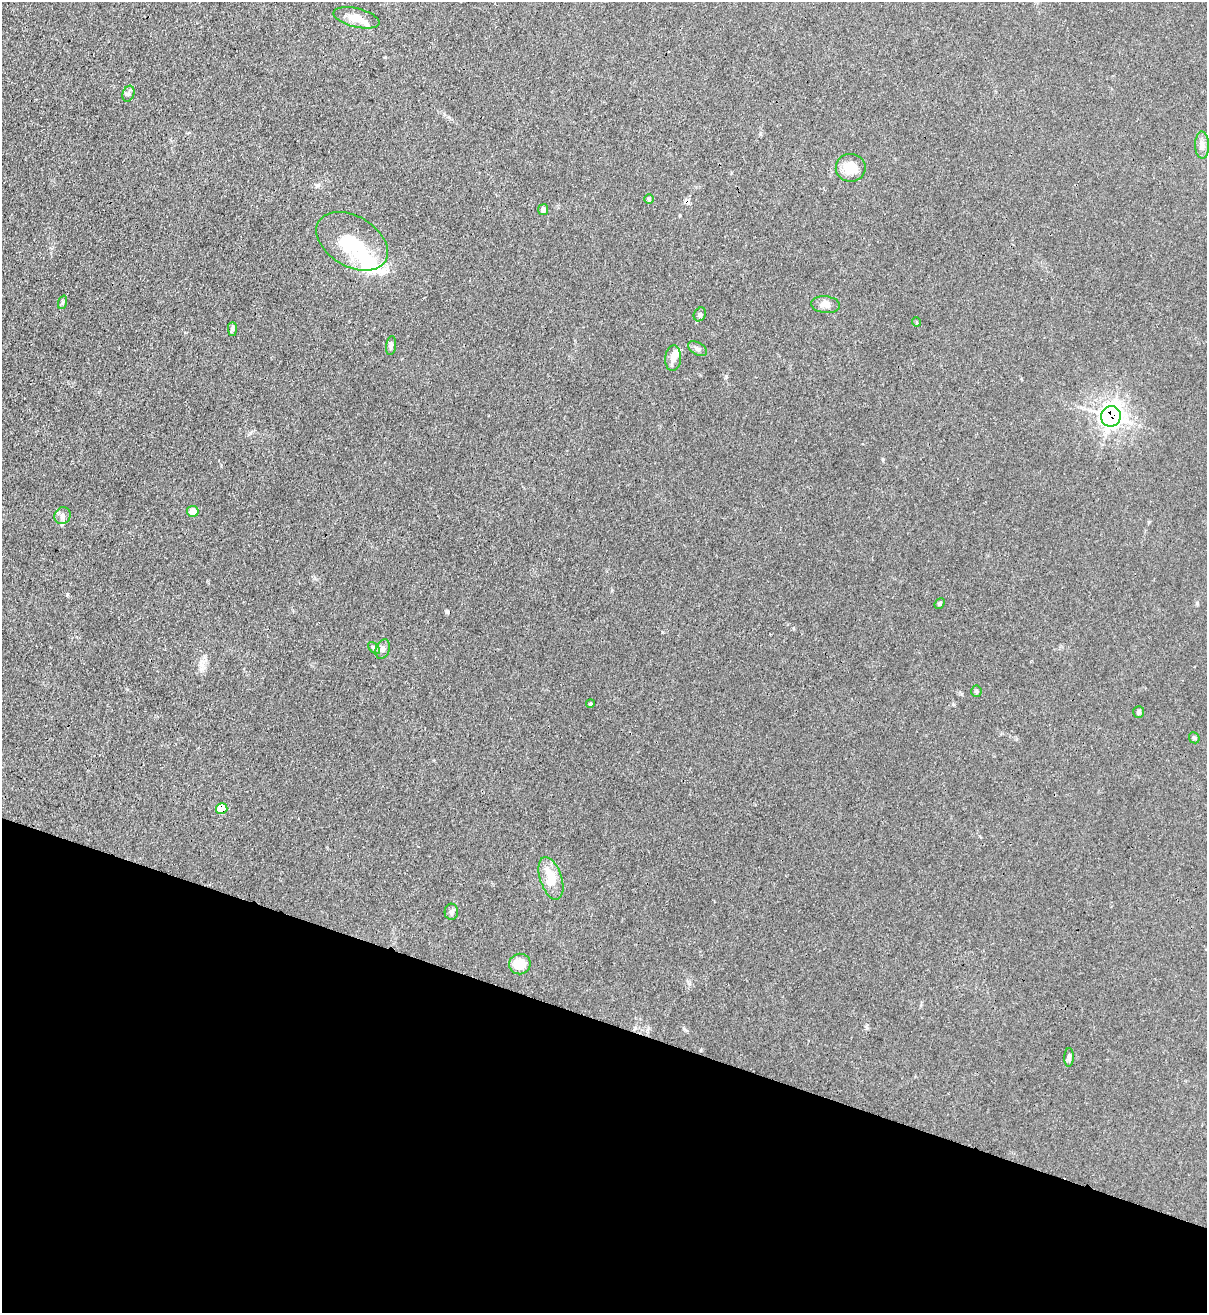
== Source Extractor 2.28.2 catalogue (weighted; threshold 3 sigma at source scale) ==
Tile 15 of 4 x 4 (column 3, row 4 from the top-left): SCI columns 2632-3836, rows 29-1339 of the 5386 x 5316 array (HDU 1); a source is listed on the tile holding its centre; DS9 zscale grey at full resolution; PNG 1209 x 1315 px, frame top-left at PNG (2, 2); each listed source drawn as its Kron ellipse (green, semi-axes under 4 px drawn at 4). Shown black and unused: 22% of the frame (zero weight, under 3 of 4 exposures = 7% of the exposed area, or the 3 px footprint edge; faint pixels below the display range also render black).
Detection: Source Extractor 2.28.2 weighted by HDU 2 'WHT'; one run over the whole footprint, this tile lists its part. Background 0.0298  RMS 0.003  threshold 0.0134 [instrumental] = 3 sigma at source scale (4.5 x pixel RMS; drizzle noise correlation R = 1.50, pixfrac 1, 0.05/0.05 arcsec/px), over >= 5 px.
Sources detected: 36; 2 inside a brighter object's white glare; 1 cosmic-ray / hot-pixel residue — neither listed nor drawn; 3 inside a brighter listed object's ellipse — not listed separately; the other 30 listed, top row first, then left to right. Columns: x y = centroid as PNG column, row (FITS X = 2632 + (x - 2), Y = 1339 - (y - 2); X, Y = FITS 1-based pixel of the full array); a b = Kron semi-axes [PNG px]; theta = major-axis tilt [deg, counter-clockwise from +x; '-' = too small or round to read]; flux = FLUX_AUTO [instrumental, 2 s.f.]
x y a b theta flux
357 18 23 9 -14 3.6
128 94 8 5 71 0.77
1202 145 14 7 -88 1.7
851 168 15 14 - 5.4
649 199 5 4 - 0.42
543 210 5 5 - 1.1
352 241 39 25 -31 15
63 302 7 4 71 0.53
825 305 14 8 -7 2.2
700 314 7 5 59 0.62
916 322 5 3 - 0.25
232 329 7 4 -90 0.55
391 346 9 5 82 0.93
697 349 10 6 -31 0.95
673 358 13 8 86 2.3
1111 416 10 10 - 120
193 511 6 5 - 3.7
62 516 9 7 53 1.1
940 603 6 4 47 0.69
374 648 7 4 -45 0.54
383 649 10 7 67 1.1
976 691 5 5 - 0.39
590 704 4 3 - 0.31
1139 712 6 5 - 0.47
1194 738 6 5 - 0.44
222 808 6 5 - 6
551 878 22 11 -71 7.1
451 912 8 7 - 0.94
520 964 11 10 - 5.2
1069 1057 9 4 88 0.72
Overlapping masked pixels (flux is a lower limit): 2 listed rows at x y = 1111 416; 222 808
Unlisted compact peaks at least as high as the median listed source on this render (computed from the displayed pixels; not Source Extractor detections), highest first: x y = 883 459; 67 594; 726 376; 867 1028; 1197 603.